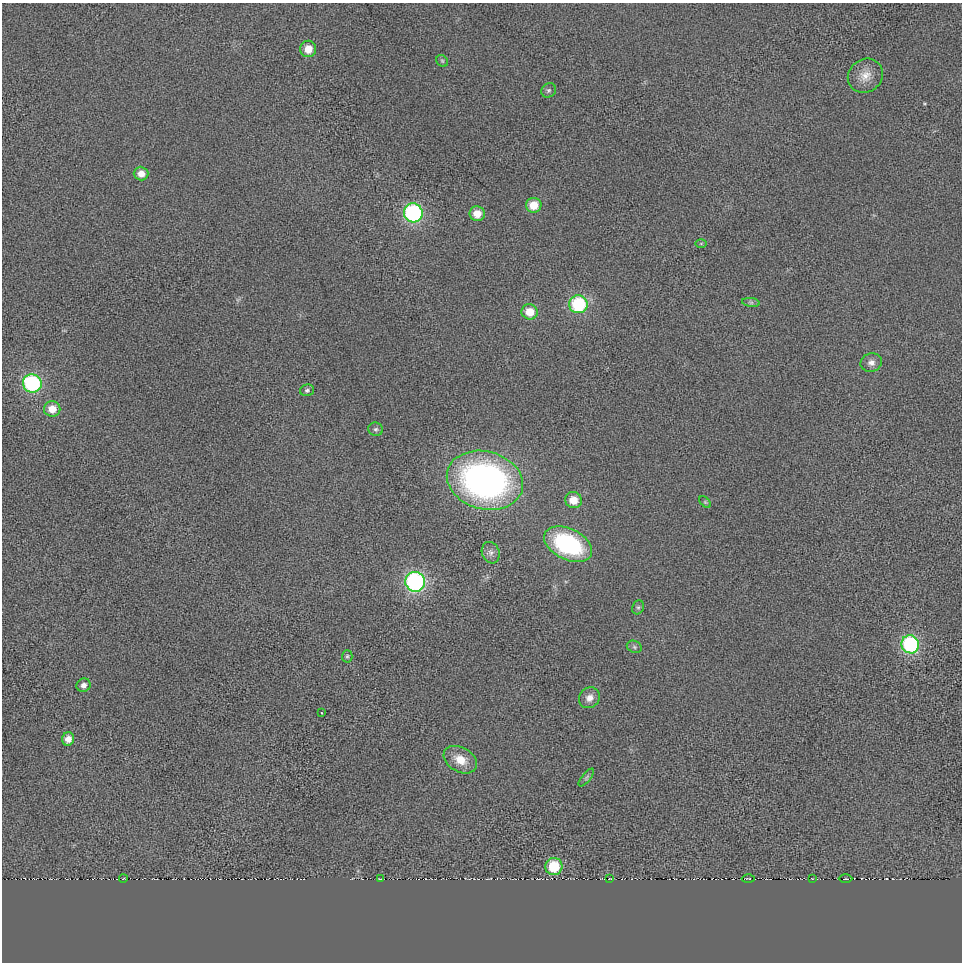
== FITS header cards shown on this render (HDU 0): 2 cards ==
NAXIS1  =                  960 / length of data axis 1
NAXIS2  =                  960 / length of data axis 2

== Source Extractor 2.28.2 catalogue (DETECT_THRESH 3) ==
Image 960 x 960 px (HDU 0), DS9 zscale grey, 1 PNG px = 1 image px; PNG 964 x 964 px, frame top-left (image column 1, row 960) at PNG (2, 3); each listed source drawn as its Kron ellipse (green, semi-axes under 4 px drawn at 4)
Background 14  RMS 450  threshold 1340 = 3 sigma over >= 5 px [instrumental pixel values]
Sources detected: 40; all 40 listed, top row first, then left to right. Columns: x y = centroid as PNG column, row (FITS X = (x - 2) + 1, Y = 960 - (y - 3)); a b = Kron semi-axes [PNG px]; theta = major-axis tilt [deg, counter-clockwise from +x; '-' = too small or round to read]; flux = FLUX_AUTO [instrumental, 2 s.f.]
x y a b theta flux
308 49 8 8 - 4.0e+05
442 61 6 5 - 5.1e+04
865 76 18 16 39 4.5e+05
549 90 8 7 - 7.5e+04
141 174 7 7 - 2.8e+05
534 205 8 7 - 5.3e+05
413 213 9 9 - 4.0e+06
477 214 7 7 - 4.3e+05
701 243 6 4 1 3.5e+04
751 302 9 4 -8 6.2e+04
578 304 9 9 - 2.2e+06
530 312 8 7 - 5.7e+05
871 363 11 9 14 1.8e+05
32 383 9 9 - 3.1e+06
307 390 7 5 16 7.4e+04
52 409 8 8 - 3.9e+05
376 429 7 6 - 7.8e+04
485 480 38 29 -15 1.2e+07
573 500 8 8 - 4.5e+05
705 502 7 4 -45 3.8e+04
568 544 26 15 -26 4.1e+06
491 553 11 8 -71 1.6e+05
415 582 10 9 - 5.7e+06
638 607 7 5 67 7.1e+04
910 644 9 8 - 3.3e+06
634 647 8 6 -23 8.0e+04
347 656 6 5 - 5.0e+04
83 685 7 6 - 1.4e+05
589 698 11 9 44 2.3e+05
322 713 2 2 - 1.8e+04
68 739 6 6 - 2.6e+05
460 760 18 12 -30 5.3e+05
586 778 11 4 50 7.6e+04
554 866 8 8 - 1.2e+06
748 878 6 2 -1 2.5e+04
123 879 4 2 - 1.7e+04
380 879 4 2 - 3.1e+04
610 879 3 2 - 2.2e+04
812 879 3 2 - 1.7e+04
846 879 7 3 0 3.4e+04